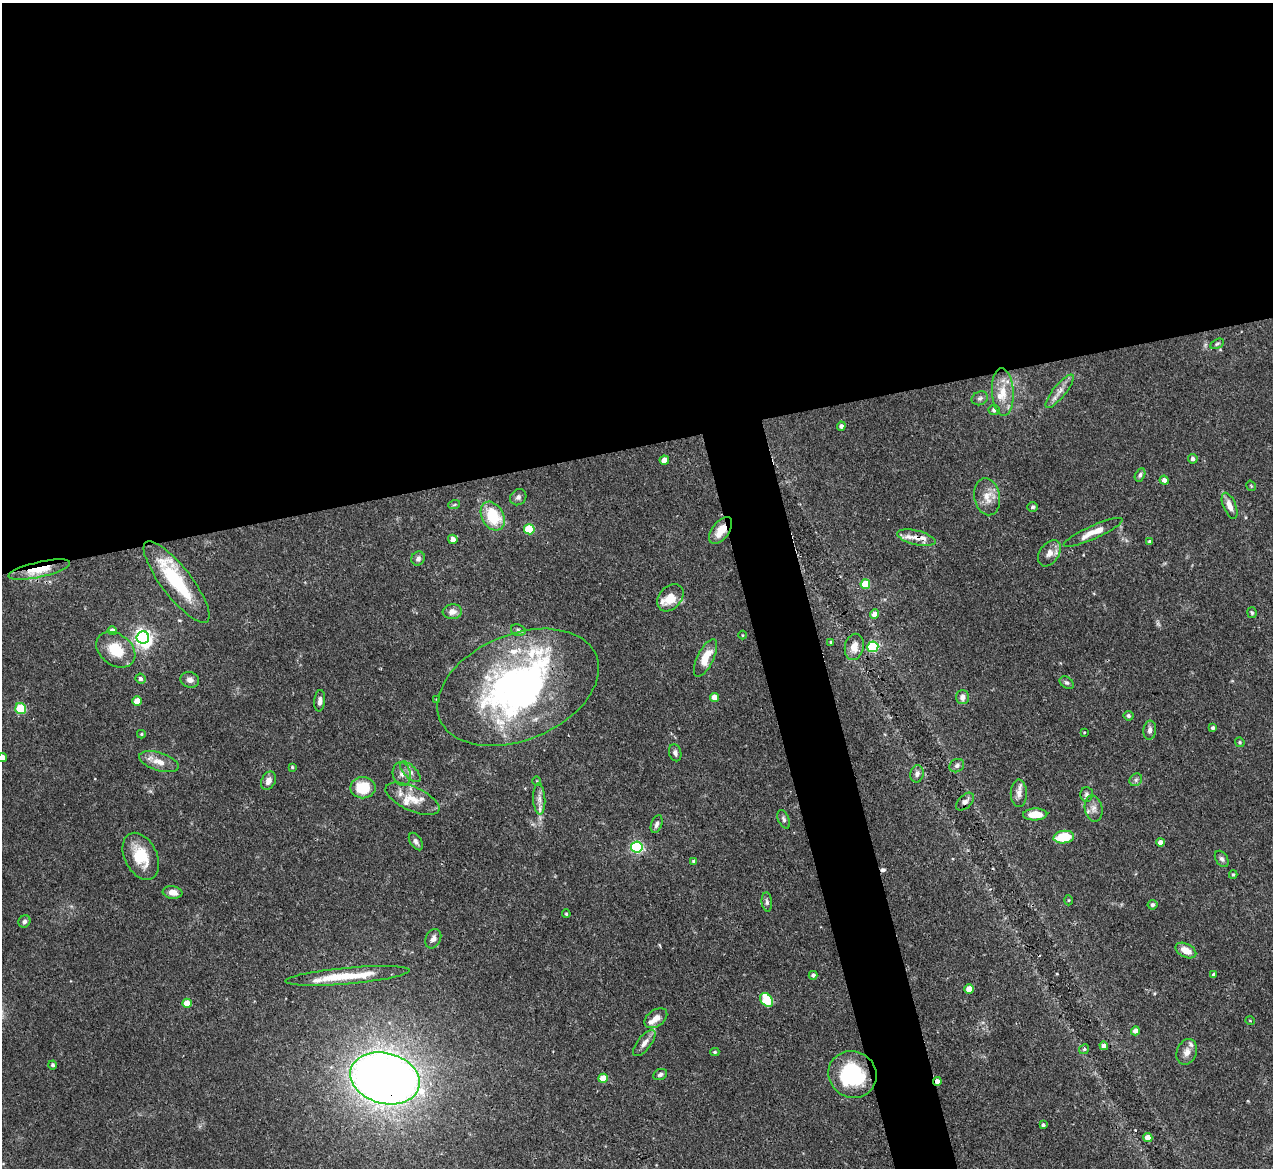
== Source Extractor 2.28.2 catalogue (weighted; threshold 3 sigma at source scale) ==
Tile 2 of 4 x 4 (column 2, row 1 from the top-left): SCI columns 1272-2542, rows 3760-4925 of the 5085 x 5067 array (HDU 1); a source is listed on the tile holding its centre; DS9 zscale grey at full resolution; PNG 1275 x 1170 px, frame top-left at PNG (2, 3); each listed source drawn as its Kron ellipse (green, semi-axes under 4 px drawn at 4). Shown black and unused: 41% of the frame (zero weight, under 3 of 4 exposures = <1% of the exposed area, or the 3 px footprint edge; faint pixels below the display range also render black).
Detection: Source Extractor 2.28.2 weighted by HDU 2 'WHT'; one run over the whole footprint, this tile lists its part. Background 0.0807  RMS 0.0035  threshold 0.0159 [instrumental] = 3 sigma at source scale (4.5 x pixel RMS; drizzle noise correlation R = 1.50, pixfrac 1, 0.05/0.05 arcsec/px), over >= 5 px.
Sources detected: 131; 2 inside a brighter object's white glare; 2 cosmic-ray / hot-pixel residue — neither listed nor drawn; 11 inside a brighter listed object's ellipse — not listed separately; the other 116 listed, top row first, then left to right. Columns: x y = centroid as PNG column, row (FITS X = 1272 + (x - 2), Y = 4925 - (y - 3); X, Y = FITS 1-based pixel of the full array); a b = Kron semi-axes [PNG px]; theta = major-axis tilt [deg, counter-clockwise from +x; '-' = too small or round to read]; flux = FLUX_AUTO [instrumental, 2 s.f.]
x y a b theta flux
1217 344 7 4 29 0.59
1060 391 21 6 51 2.9
1003 392 24 11 -87 7.1
980 398 8 6 24 1
994 410 5 5 - 1.2
841 426 4 4 - 1.1
1193 459 5 4 - 1.2
664 460 4 4 - 3.2
1140 475 7 4 61 0.79
1164 480 4 4 - 1.7
1251 486 5 3 - 0.35
518 497 9 7 45 1.2
987 497 19 13 -79 4.8
454 505 6 3 19 0.4
1230 506 14 6 -67 3
1033 507 5 5 - 0.64
493 516 15 11 -60 15
529 529 5 5 - 18
721 530 15 8 54 5.5
1093 532 32 6 24 5.1
916 538 19 7 -14 2.9
453 539 5 4 - 2
1150 541 4 4 - 0.66
1049 553 14 9 55 2.9
418 559 7 6 - 1.2
39 570 31 7 13 8.8
177 582 50 15 -52 25
865 584 5 5 - 9.3
670 598 15 11 48 5.7
452 612 9 7 6 2.4
1252 613 5 4 - 0.53
874 614 5 4 - 2.8
518 630 7 5 -19 0.89
112 631 4 4 - 2.2
742 635 4 3 - 0.28
143 637 6 6 - 140
831 642 3 3 - 0.49
854 647 13 9 77 3.7
873 647 5 5 - 37
116 650 21 15 -36 9.7
705 658 20 8 64 6.9
140 679 5 5 - 1.1
190 680 9 7 -18 1.9
1067 683 8 5 -36 0.82
518 687 85 53 22 130
714 697 4 4 - 3.2
962 697 7 6 - 2
437 699 3 2 - 0.28
137 701 5 4 - 3.9
320 701 11 5 84 1.5
21 709 6 5 - 18
1129 716 5 5 - 0.8
1213 728 4 3 - 0.78
1150 730 9 6 85 1.5
1084 732 4 3 - 0.33
141 734 4 4 - 0.42
1240 742 5 4 - 0.51
675 753 9 6 -76 1.1
2 757 4 4 - 3
159 762 20 9 -17 4.1
957 766 8 6 31 1.1
292 767 4 4 - 0.48
410 772 13 6 -45 1.7
402 774 12 9 -79 2.2
917 774 9 6 77 1.5
1136 780 7 5 46 0.98
268 781 9 7 66 2.1
537 781 5 3 - 0.27
363 788 12 10 0 11
1019 793 14 8 -89 2.4
1087 794 7 6 - 1
412 799 29 12 -24 7.1
539 799 16 6 -87 2.1
965 802 11 6 45 1.7
1094 808 13 8 -79 2.2
1035 814 12 6 2 5.8
784 819 10 5 -67 0.95
657 824 9 5 69 1.3
1064 837 10 6 7 12
416 842 10 5 -57 1.2
1160 842 4 4 - 2.1
637 847 6 5 - 54
141 856 25 16 -63 11
1222 859 9 6 -56 1
694 861 4 4 - 0.73
1233 874 4 4 - 0.48
172 892 10 6 -7 2.8
1069 900 5 3 - 0.37
767 902 9 5 -84 0.84
1153 905 5 4 - 0.68
566 914 4 3 - 0.43
24 921 6 5 - 0.92
433 939 10 7 63 1.9
1186 951 11 6 -28 4
813 975 4 4 - 0.97
1214 975 4 4 - 0.77
348 976 62 8 5 12
969 989 5 4 - 5.1
767 1000 8 5 -51 18
187 1003 5 4 - 4.9
656 1018 13 8 36 2.7
1250 1021 5 3 - 0.28
1135 1031 4 4 - 2.1
644 1043 16 7 52 2.3
1104 1046 4 4 - 1.8
1084 1049 5 4 - 0.59
715 1052 4 4 - 0.58
1187 1052 13 10 68 2.6
53 1065 4 4 - 0.69
660 1074 7 5 24 0.99
852 1074 24 23 - 31
385 1078 35 25 -15 460
603 1078 5 4 - 6.3
937 1081 4 3 - 2.1
1043 1125 4 3 - 0.76
1148 1137 4 4 - 3.5
Overlapping masked pixels (flux is a lower limit): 5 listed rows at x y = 721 530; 916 538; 39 570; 385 1078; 937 1081
Isophote crosses this tile's border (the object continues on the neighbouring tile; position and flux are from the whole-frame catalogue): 1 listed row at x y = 2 757